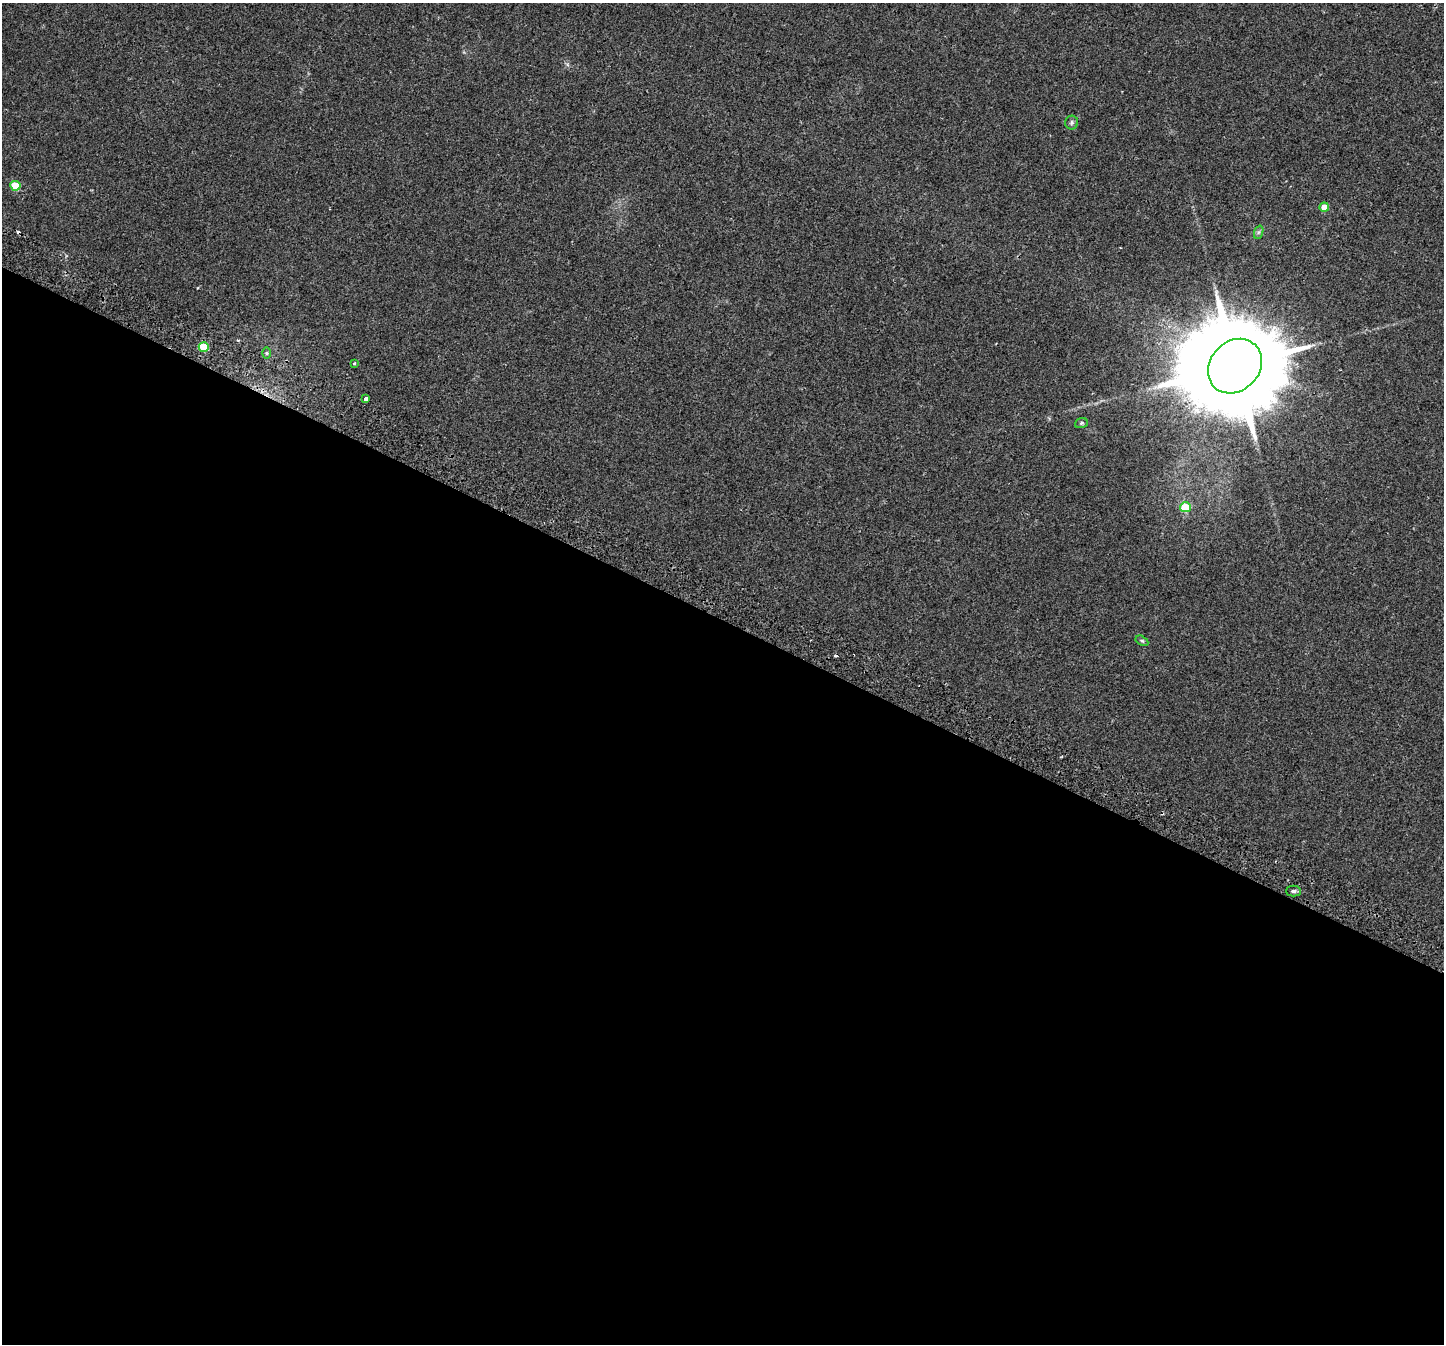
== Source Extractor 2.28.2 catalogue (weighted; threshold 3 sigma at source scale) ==
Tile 14 of 4 x 4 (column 2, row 4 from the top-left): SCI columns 1508-2949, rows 342-1683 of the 5890 x 5987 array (HDU 1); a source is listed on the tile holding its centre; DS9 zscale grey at full resolution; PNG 1446 x 1346 px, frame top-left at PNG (2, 3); each listed source drawn as its Kron ellipse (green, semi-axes under 4 px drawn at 4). Shown black and unused: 54% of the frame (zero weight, under 2 of 3 exposures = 4% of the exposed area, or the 3 px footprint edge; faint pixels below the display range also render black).
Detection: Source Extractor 2.28.2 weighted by HDU 2 'WHT'; one run over the whole footprint, this tile lists its part. Background 0.0629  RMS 0.0063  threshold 0.0284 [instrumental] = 3 sigma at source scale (4.5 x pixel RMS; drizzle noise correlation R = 1.50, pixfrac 1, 0.0396/0.0396 arcsec/px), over >= 5 px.
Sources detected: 16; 3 cosmic-ray / hot-pixel residue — neither listed nor drawn; the other 13 listed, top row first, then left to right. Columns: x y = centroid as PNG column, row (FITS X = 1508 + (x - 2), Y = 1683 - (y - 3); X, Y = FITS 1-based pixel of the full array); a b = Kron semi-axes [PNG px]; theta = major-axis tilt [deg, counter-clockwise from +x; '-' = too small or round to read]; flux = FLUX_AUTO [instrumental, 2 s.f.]
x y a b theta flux
1072 123 7 6 - 1.3
15 186 5 5 - 18
1324 207 4 4 - 7
1259 232 7 4 70 1.1
204 347 5 5 - 20
267 353 6 4 -89 0.93
354 363 3 3 - 0.86
1235 366 29 24 47 13000
366 399 3 3 - 18
1081 423 6 5 - 0.95
1185 507 5 5 - 19
1142 641 7 4 -29 0.88
1293 891 7 5 -1 1.5
Overlapping masked pixels (flux is a lower limit): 1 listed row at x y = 1235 366